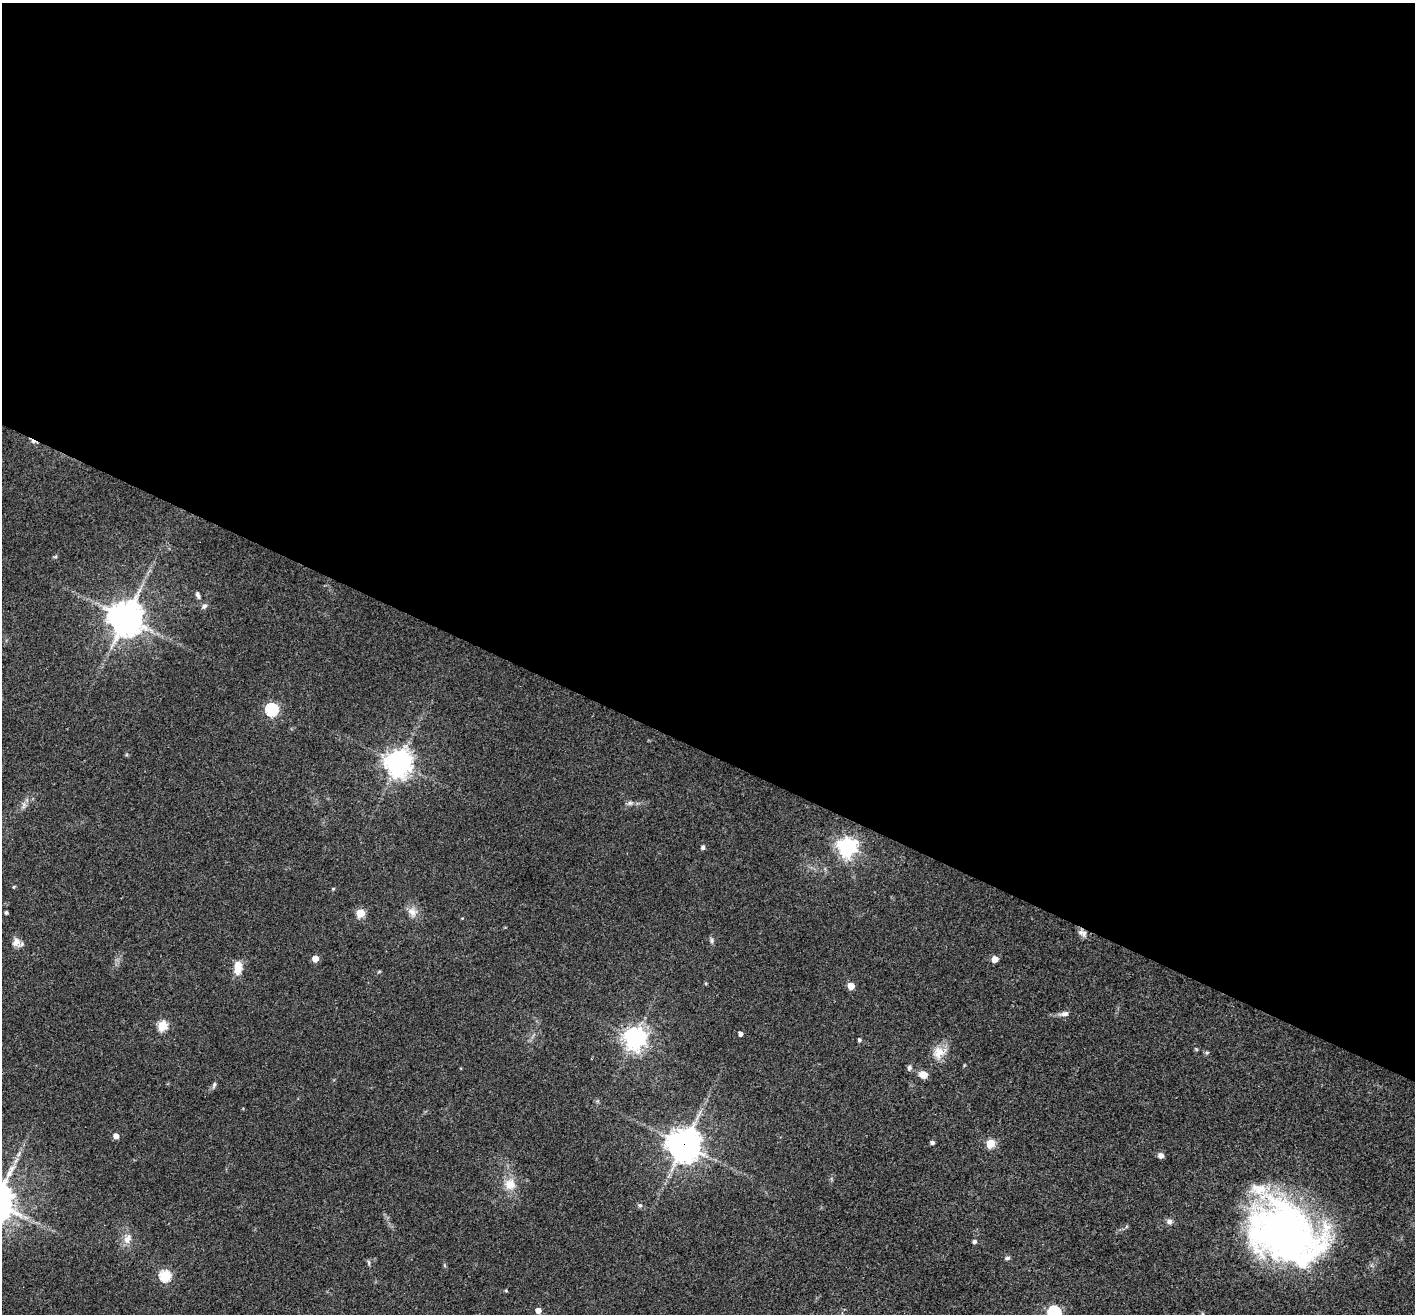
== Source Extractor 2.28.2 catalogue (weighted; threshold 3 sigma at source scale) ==
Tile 3 of 4 x 4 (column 3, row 1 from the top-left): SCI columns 2831-4243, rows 4215-5526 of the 5657 x 5669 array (HDU 1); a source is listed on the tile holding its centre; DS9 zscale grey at full resolution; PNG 1417 x 1316 px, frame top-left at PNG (2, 3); no overlay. Shown black and unused: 57% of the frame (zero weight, under 3 of 4 exposures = <1% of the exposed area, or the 3 px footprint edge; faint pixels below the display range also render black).
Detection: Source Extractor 2.28.2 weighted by HDU 2 'WHT'; one run over the whole footprint, this tile lists its part. Background 0.0339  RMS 0.0047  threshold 0.0211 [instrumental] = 3 sigma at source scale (4.5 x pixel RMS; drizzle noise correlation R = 1.50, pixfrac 1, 0.05/0.05 arcsec/px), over >= 5 px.
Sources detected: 50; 1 inside a brighter object's white glare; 1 cosmic-ray / hot-pixel residue — not listed; the other 48 listed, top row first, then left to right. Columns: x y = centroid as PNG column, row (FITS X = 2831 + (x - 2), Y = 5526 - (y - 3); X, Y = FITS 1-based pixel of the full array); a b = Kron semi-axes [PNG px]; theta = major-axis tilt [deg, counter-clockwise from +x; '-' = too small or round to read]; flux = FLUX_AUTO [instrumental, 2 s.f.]
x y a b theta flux
55 557 6 4 19 0.56
198 595 9 5 -73 1.3
204 606 8 6 57 1.3
126 618 10 10 - 920
272 710 6 6 - 66
398 763 8 8 - 550
630 803 7 5 44 1
24 805 10 4 84 1.4
703 847 5 5 - 1
848 847 7 7 - 200
333 889 4 3 - 0.5
6 912 4 3 - 0.88
412 912 14 9 -47 3.6
360 913 5 5 - 19
1083 933 13 7 -30 2.1
712 941 8 4 90 1
16 942 12 10 56 3.1
315 958 5 4 - 5.9
995 959 5 4 - 6.4
238 968 16 9 87 5.9
851 986 5 5 - 9.1
1065 1014 12 6 13 2
162 1026 5 5 - 29
740 1034 4 4 - 1.8
634 1038 7 7 - 350
859 1040 4 4 - 0.95
1196 1049 5 4 - 0.49
939 1052 19 15 30 6.5
909 1068 6 5 - 1.2
923 1075 9 7 -19 3.7
214 1085 9 5 74 1
116 1136 5 5 - 3.2
932 1142 4 3 - 1.3
990 1144 5 5 - 20
684 1145 10 10 - 720
19 1154 7 4 71 1
1161 1155 7 6 - 2
510 1184 15 15 - 6.5
640 1205 6 4 -1 0.7
1169 1221 8 7 - 1.6
1282 1233 79 58 -26 220
127 1239 14 9 55 3.8
974 1241 4 4 - 1.2
1007 1258 7 5 16 0.88
369 1263 7 4 -72 0.68
165 1276 5 5 - 45
538 1310 4 4 - 3.7
1054 1312 6 6 - 67
Overlapping masked pixels (flux is a lower limit): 1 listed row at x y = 684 1145
Isophote crosses this tile's border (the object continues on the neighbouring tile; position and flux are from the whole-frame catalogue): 1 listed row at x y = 1054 1312